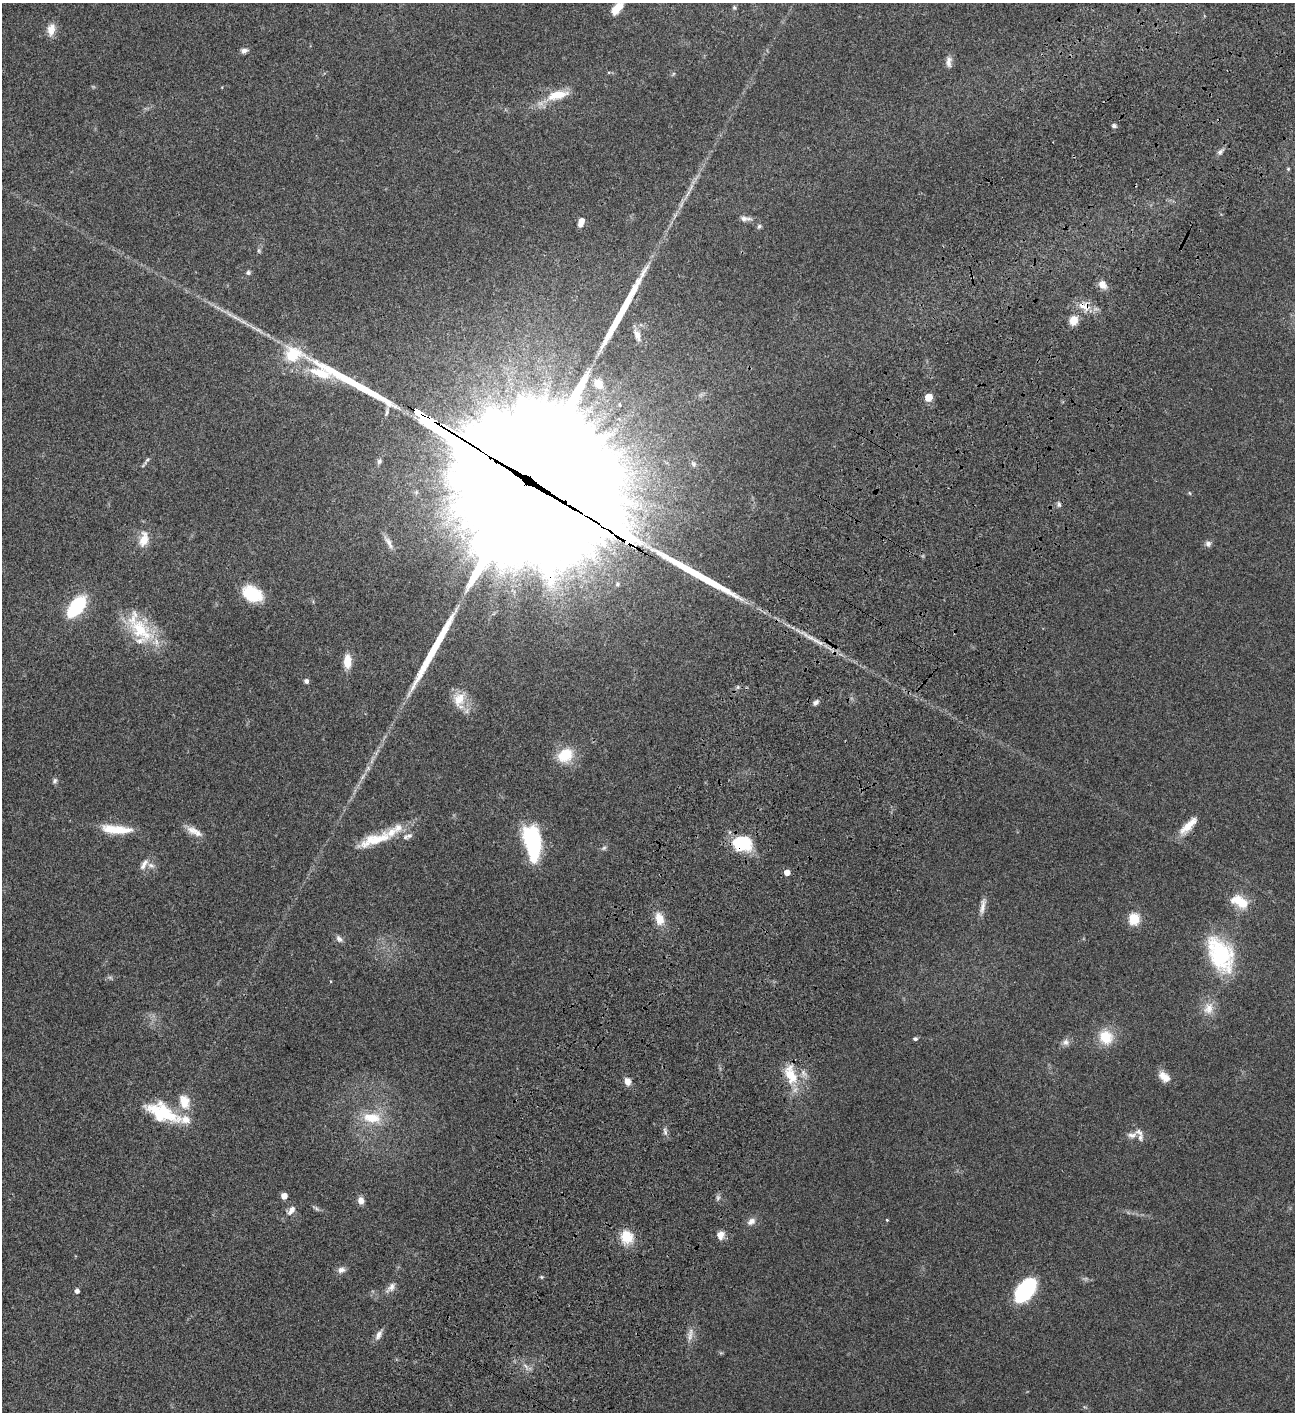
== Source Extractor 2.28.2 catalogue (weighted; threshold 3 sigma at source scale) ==
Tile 10 of 4 x 4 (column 2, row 3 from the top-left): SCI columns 1797-3089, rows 1613-3022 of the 6050 x 6047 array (HDU 1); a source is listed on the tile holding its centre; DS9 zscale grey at full resolution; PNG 1297 x 1414 px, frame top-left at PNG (2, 3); no overlay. Shown black and unused: <1% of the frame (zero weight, under 3 of 4 exposures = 13% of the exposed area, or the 3 px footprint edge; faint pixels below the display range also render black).
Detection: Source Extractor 2.28.2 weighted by HDU 2 'WHT'; one run over the whole footprint, this tile lists its part. Background 0.0649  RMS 0.0059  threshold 0.0264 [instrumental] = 3 sigma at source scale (4.5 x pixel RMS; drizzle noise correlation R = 1.50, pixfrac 1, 0.05/0.05 arcsec/px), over >= 5 px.
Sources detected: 105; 2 too faint to see at this stretch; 8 long thin detections or spike segments (spike, bleed or trail) — not listed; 8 inside a brighter listed object's ellipse — not listed separately; the other 87 listed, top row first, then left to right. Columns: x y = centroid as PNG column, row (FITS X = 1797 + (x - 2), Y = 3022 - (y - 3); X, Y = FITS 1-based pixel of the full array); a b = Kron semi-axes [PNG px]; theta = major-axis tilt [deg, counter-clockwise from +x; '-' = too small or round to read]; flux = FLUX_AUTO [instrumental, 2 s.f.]
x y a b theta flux
617 8 15 8 50 6.9
734 8 6 5 - 0.95
51 29 17 10 79 5.3
244 50 9 6 11 2.1
949 62 15 7 89 3.2
557 95 29 11 14 12
1114 126 5 4 - 1.6
1220 152 9 6 50 1.8
1288 169 5 4 - 0.58
744 218 10 8 -12 2.5
582 221 5 5 - 3.8
759 226 6 5 - 1.1
259 250 8 4 -82 0.94
248 272 6 6 - 1.3
1102 284 9 8 - 4.9
1084 306 20 13 -20 7.4
1074 320 10 8 63 6.8
637 335 18 8 -70 4.4
293 354 23 21 24 22
321 373 30 11 -18 18
598 384 14 11 -53 6.2
928 397 5 5 - 13
387 412 11 4 81 1.2
147 461 12 4 52 1.4
379 461 8 6 72 1.3
693 464 9 5 -54 1.3
524 485 69 52 -54 27000
1189 493 6 4 -87 0.58
1059 504 8 5 -69 1.2
144 539 20 11 78 8.2
389 542 21 6 -59 3.3
1208 544 8 7 - 2
617 584 5 4 - 0.8
252 594 20 14 -26 19
77 606 21 11 52 39
139 628 50 24 -50 32
347 661 13 8 -90 9.2
306 681 5 5 - 1.7
738 687 6 5 - 0.98
459 699 23 16 89 11
816 702 9 5 52 1.7
565 755 21 16 34 14
55 781 9 6 63 1.3
1188 826 28 9 45 8.5
116 829 34 9 -5 16
194 831 23 9 -27 5.5
375 839 54 14 19 20
533 842 28 13 -79 73
742 843 17 12 -6 36
604 848 8 5 27 1.2
144 864 16 7 60 3.5
151 865 10 7 -19 2.4
787 872 5 4 - 5.2
1240 902 23 12 -27 13
983 906 24 6 78 3.9
659 919 17 10 -72 8
1134 919 6 6 - 43
339 939 10 6 -45 2
1221 955 41 24 -63 48
1208 1008 19 14 70 7.2
1106 1037 19 17 -50 14
915 1039 5 4 - 1.3
1066 1042 10 9 - 2.7
790 1074 31 16 -73 16
1164 1077 16 10 -45 5.8
627 1081 10 7 -70 3.7
184 1102 18 12 -73 9.6
163 1113 42 18 -24 30
372 1118 27 14 -7 15
665 1131 11 5 -72 1.8
1132 1135 15 8 16 3.2
284 1196 5 4 - 6.7
718 1198 8 5 70 1.4
361 1201 8 6 -81 4
291 1210 11 7 51 3.7
887 1220 4 3 - 0.49
751 1221 11 7 34 3.3
720 1235 10 9 - 4
627 1237 17 16 - 11
341 1270 10 8 11 2.7
541 1277 5 5 - 0.71
391 1287 18 8 47 3.5
1025 1290 21 11 52 79
77 1291 4 4 - 2.3
690 1334 20 8 80 4.1
379 1335 14 7 61 3.1
526 1366 14 5 -60 2.6
Overlapping masked pixels (flux is a lower limit): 4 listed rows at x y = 1084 306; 524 485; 1188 826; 742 843
Isophote crosses this tile's border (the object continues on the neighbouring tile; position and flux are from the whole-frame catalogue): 1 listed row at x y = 617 8